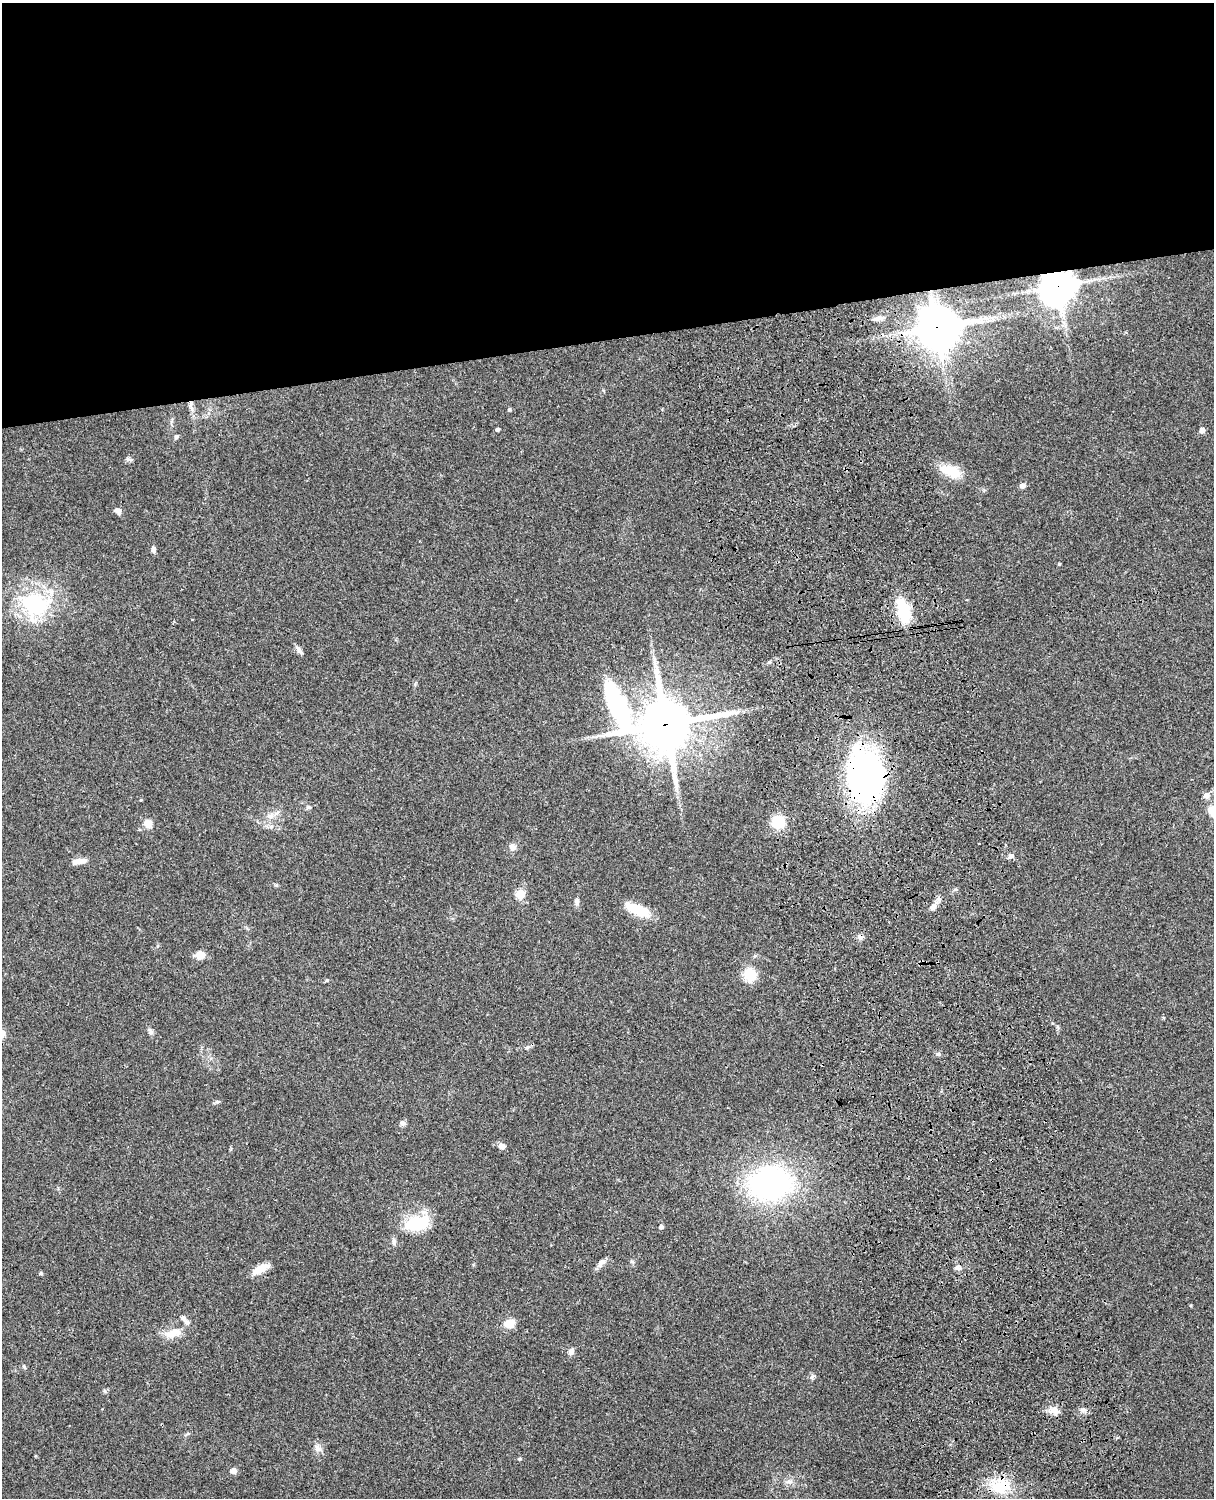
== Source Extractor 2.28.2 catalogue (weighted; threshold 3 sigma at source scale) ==
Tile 2 of 4 x 3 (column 2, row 1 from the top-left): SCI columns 1333-2544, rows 3268-4763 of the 5087 x 4925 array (HDU 1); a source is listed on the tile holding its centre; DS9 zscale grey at full resolution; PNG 1216 x 1500 px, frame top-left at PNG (2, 3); no overlay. Shown black and unused: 23% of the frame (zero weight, under 3 of 4 exposures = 6% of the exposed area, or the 3 px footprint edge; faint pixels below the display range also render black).
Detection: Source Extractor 2.28.2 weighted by HDU 2 'WHT'; one run over the whole footprint, this tile lists its part. Background 0.0916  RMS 0.0062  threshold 0.0281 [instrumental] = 3 sigma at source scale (4.5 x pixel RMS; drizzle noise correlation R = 1.50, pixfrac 1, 0.05/0.05 arcsec/px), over >= 5 px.
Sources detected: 63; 1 inside a brighter object's white glare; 1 cosmic-ray / hot-pixel residue — not listed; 2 inside a brighter listed object's ellipse — not listed separately; the other 59 listed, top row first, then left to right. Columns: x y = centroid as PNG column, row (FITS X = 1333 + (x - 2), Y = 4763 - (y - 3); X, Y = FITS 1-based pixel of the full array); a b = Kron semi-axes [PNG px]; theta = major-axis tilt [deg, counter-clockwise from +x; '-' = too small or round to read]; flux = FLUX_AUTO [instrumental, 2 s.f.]
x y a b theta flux
1058 286 11 11 - 1200
879 318 13 5 9 2.6
936 326 15 12 68 1200
509 409 5 4 - 0.76
498 430 4 4 - 1.5
1202 430 5 5 - 3.4
176 436 7 5 39 1.1
951 471 25 12 -21 15
1023 486 7 6 - 2.2
118 511 10 8 -46 2.3
153 549 8 5 -83 1.9
1059 564 3 3 - 0.7
35 604 35 31 -21 54
903 611 26 11 -75 29
300 651 13 5 -53 2.1
617 706 106 31 -59 110
666 724 18 17 - 2500
866 777 45 30 -84 210
308 807 7 5 20 1.1
1213 811 26 10 -44 13
270 816 10 7 -2 3
778 822 13 13 - 14
148 823 11 10 - 4.8
513 847 8 8 - 2.9
1011 856 8 6 19 2.2
78 861 20 7 11 4.3
520 894 6 6 - 18
577 901 9 6 -84 1.9
933 907 9 7 50 3.1
637 909 30 11 -23 15
200 955 10 9 - 5.6
750 975 16 14 -77 12
327 980 5 4 - 0.78
150 1031 10 5 -59 1.7
528 1047 8 5 27 1.5
938 1054 5 5 - 1.1
217 1102 6 4 1 1
403 1123 8 6 -16 1.7
502 1146 8 6 -17 3.2
770 1183 40 31 6 140
417 1224 29 17 14 27
661 1227 5 4 - 1.5
394 1241 10 5 -85 1.9
600 1264 14 7 51 2.9
957 1268 9 3 -14 1.3
260 1269 21 8 30 8.1
41 1273 4 4 - 1.1
183 1318 6 5 - 2
510 1323 10 8 17 8.5
173 1333 24 10 21 8.3
571 1351 9 6 75 2.6
812 1377 8 4 53 1.2
1083 1410 7 6 - 1.7
1054 1411 13 8 -38 4.1
318 1448 10 9 - 3.2
520 1459 6 5 - 0.89
233 1471 5 5 - 4.9
789 1481 10 6 0 2.4
1001 1486 26 21 17 21
Overlapping masked pixels (flux is a lower limit): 6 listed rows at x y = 1058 286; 936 326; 617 706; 666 724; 866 777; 1001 1486
Isophote crosses this tile's border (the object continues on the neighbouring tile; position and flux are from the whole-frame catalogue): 1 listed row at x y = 1213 811
Unlisted compact peaks at least as high as the median listed source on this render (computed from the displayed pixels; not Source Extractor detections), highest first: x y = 769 662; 128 459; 24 1367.